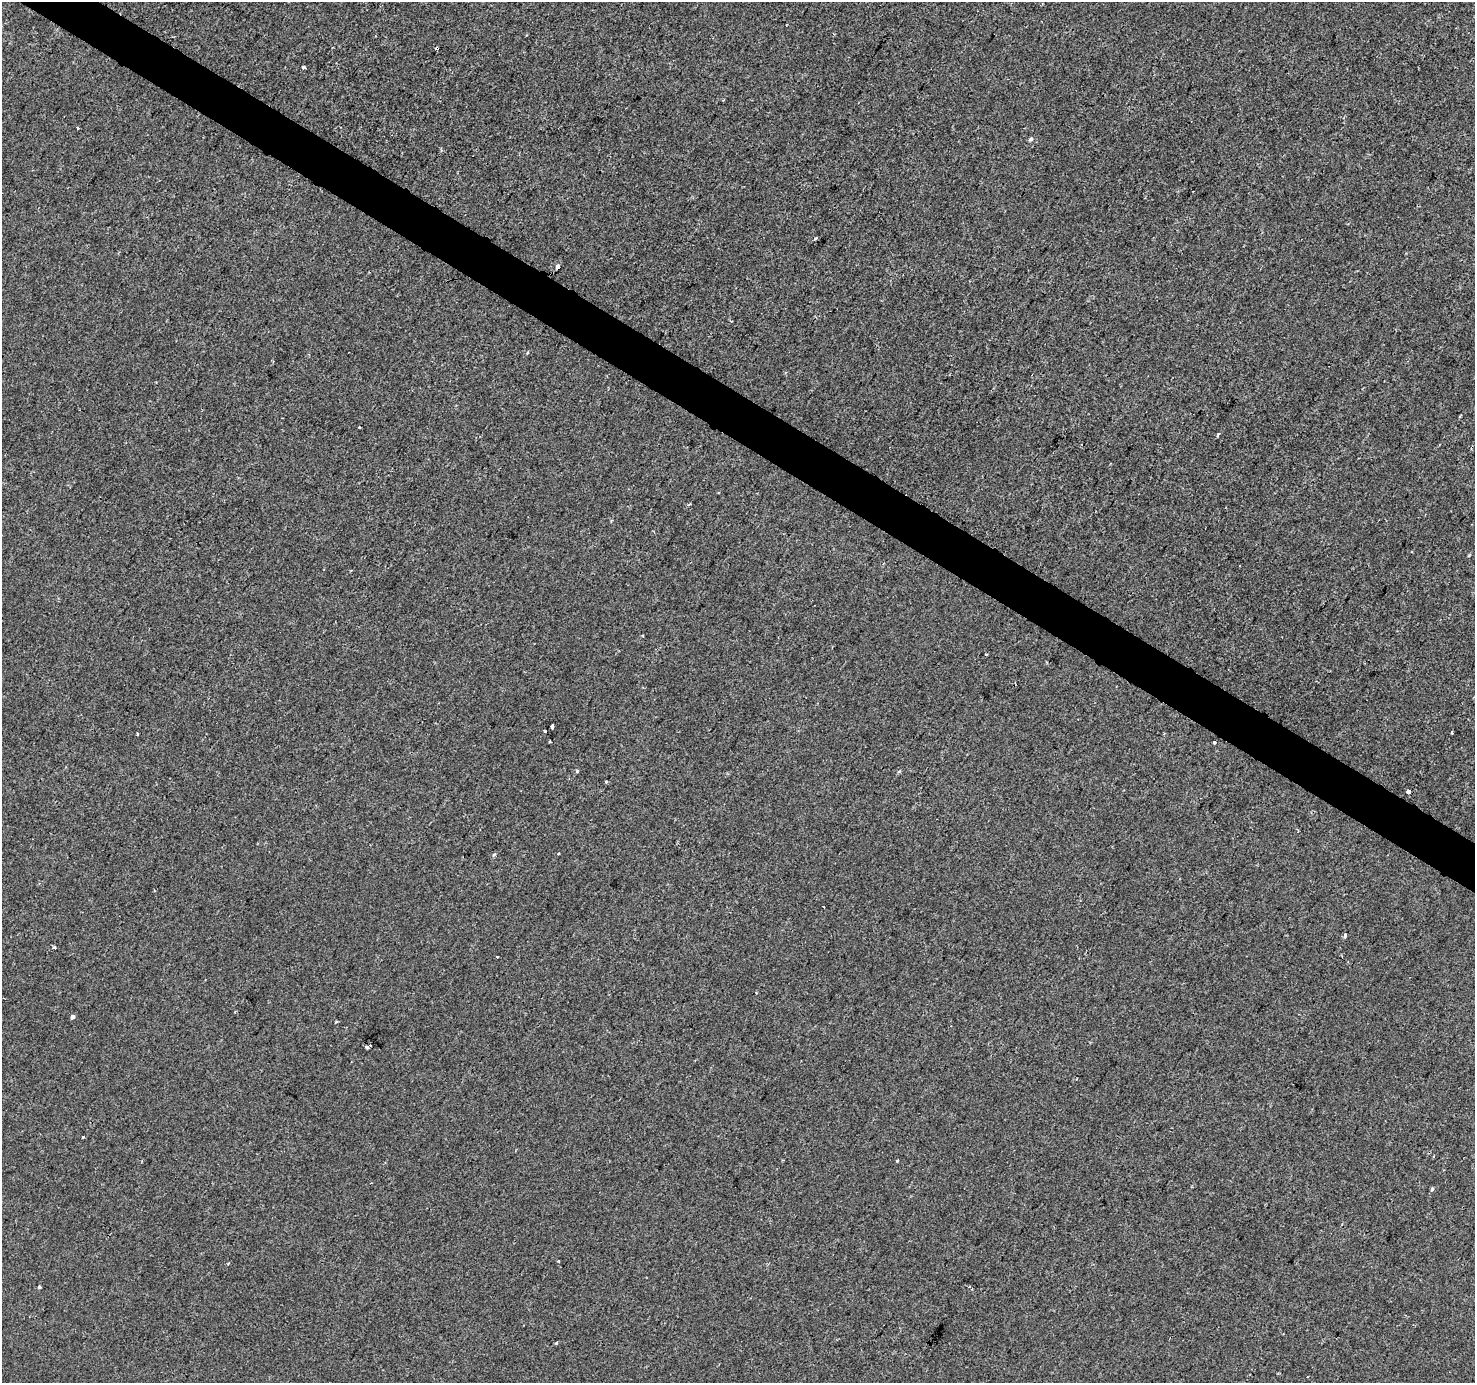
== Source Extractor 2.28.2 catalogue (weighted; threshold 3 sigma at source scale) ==
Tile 11 of 4 x 4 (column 3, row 3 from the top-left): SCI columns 2949-4421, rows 1569-2949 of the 5901 x 5965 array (HDU 1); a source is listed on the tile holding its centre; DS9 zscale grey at full resolution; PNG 1477 x 1385 px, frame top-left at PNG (2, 2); no overlay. Shown black and unused: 3% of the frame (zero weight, under 2 of 3 exposures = <1% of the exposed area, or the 3 px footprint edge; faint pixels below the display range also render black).
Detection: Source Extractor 2.28.2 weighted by HDU 2 'WHT'; one run over the whole footprint, this tile lists its part. Background 0.00173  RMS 0.0043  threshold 0.0194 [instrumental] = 3 sigma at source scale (4.5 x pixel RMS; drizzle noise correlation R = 1.50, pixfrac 1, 0.0396/0.0396 arcsec/px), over >= 5 px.
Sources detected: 37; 9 cosmic-ray / hot-pixel residue — not listed; the other 28 listed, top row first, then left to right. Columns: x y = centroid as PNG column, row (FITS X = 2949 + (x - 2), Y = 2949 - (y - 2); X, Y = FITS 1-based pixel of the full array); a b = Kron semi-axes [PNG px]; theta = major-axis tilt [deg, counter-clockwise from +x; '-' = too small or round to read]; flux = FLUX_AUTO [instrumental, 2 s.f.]
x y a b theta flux
303 67 4 3 - 3.9
78 128 3 3 - 0.75
1031 139 5 4 - 0.91
816 238 3 3 - 0.56
558 267 4 4 - 5.3
527 353 3 3 - 0.99
360 427 3 2 - 0.82
1218 435 5 3 - 0.46
643 636 3 3 - 0.4
552 726 4 3 - 3.1
545 731 3 3 - 2.2
1452 733 3 3 - 2.9
1214 742 3 3 - 1.5
577 771 3 3 - 0.64
899 772 5 3 - 0.5
1408 791 3 3 - 9.1
494 855 6 3 42 0.59
1345 936 6 4 -87 0.68
497 957 3 2 - 0.34
756 993 3 3 - 0.38
73 1017 4 3 - 11
367 1047 4 3 - 1.4
83 1137 3 3 - 1
897 1160 3 2 - 0.58
1432 1189 4 4 - 0.62
228 1264 4 3 - 0.45
39 1287 3 3 - 1.1
556 1343 3 3 - 0.76